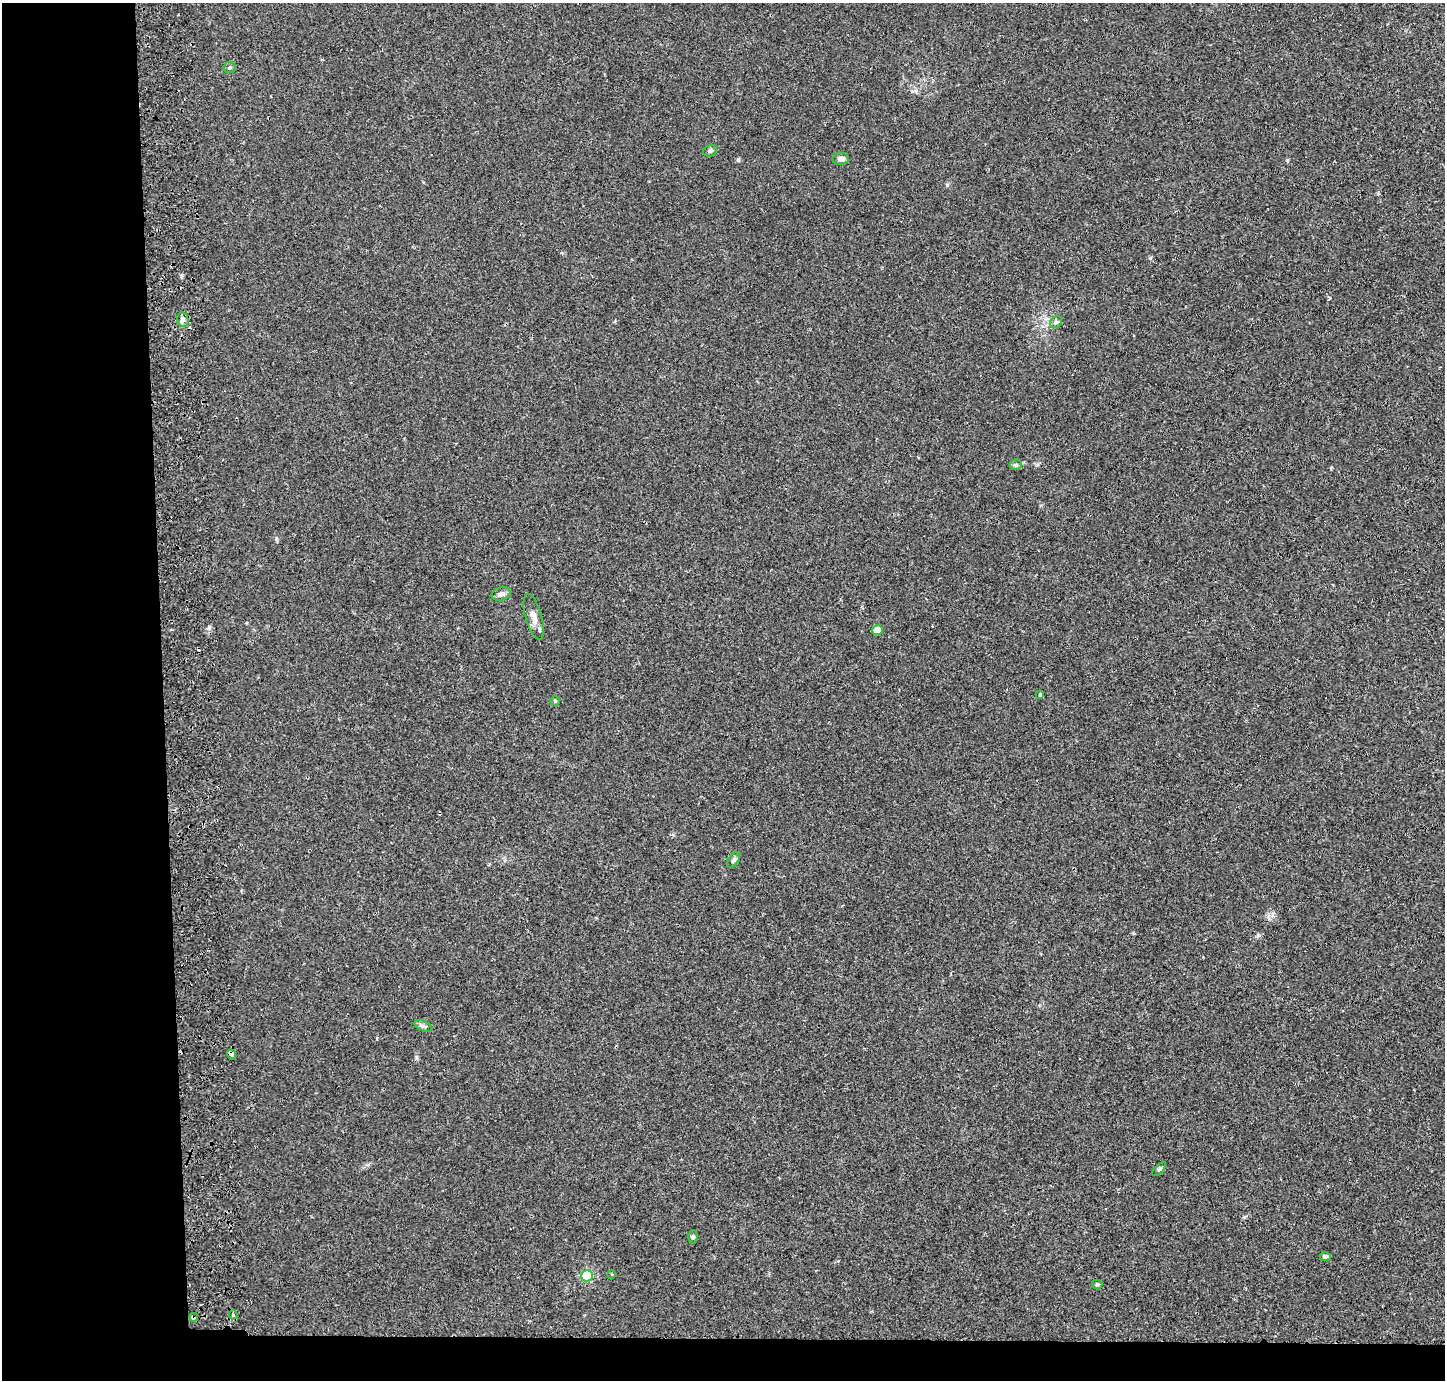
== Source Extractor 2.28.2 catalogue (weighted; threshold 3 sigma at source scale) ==
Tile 7 of 3 x 3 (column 1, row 3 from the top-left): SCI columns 57-1499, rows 94-1471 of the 4443 x 4318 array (HDU 1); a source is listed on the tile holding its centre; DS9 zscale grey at full resolution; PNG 1447 x 1382 px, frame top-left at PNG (2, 3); each listed source drawn as its Kron ellipse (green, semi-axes under 4 px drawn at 4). Shown black and unused: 14% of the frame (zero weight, under 2 of 3 exposures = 3% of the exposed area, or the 3 px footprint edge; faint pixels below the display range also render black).
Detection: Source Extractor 2.28.2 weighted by HDU 2 'WHT'; one run over the whole footprint, this tile lists its part. Background 0.0196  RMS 0.0062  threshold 0.028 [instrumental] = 3 sigma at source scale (4.5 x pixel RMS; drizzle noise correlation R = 1.50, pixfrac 1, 0.05/0.05 arcsec/px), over >= 5 px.
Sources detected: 23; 1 cosmic-ray / hot-pixel residue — neither listed nor drawn; the other 22 listed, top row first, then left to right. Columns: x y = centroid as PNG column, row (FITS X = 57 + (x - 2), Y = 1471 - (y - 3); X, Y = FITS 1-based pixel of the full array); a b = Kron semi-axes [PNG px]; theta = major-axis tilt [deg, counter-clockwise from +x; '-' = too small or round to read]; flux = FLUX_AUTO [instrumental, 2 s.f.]
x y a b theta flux
229 67 6 6 - 1.1
710 151 7 5 23 1.3
841 159 8 6 5 2.8
183 320 7 5 -78 1.8
1056 322 6 5 - 1.3
1016 465 6 5 - 1.2
501 594 10 6 15 2.8
534 617 23 8 -74 5.1
877 630 5 5 - 9
1040 694 4 3 - 1.7
555 701 4 4 - 0.7
734 860 9 5 57 1.6
423 1026 9 5 -25 1.6
232 1054 5 3 - 1.8
1159 1169 8 3 45 1
693 1237 6 4 87 1.1
1325 1256 5 4 - 2.3
612 1274 3 3 - 0.63
587 1276 6 5 - 58
1097 1284 5 4 - 0.85
233 1315 4 3 - 2.2
194 1317 4 4 - 6.4
Overlapping masked pixels (flux is a lower limit): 2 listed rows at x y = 232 1054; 194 1317
Unlisted compact peaks at least as high as the median listed source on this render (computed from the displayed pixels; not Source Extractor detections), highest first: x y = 738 160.